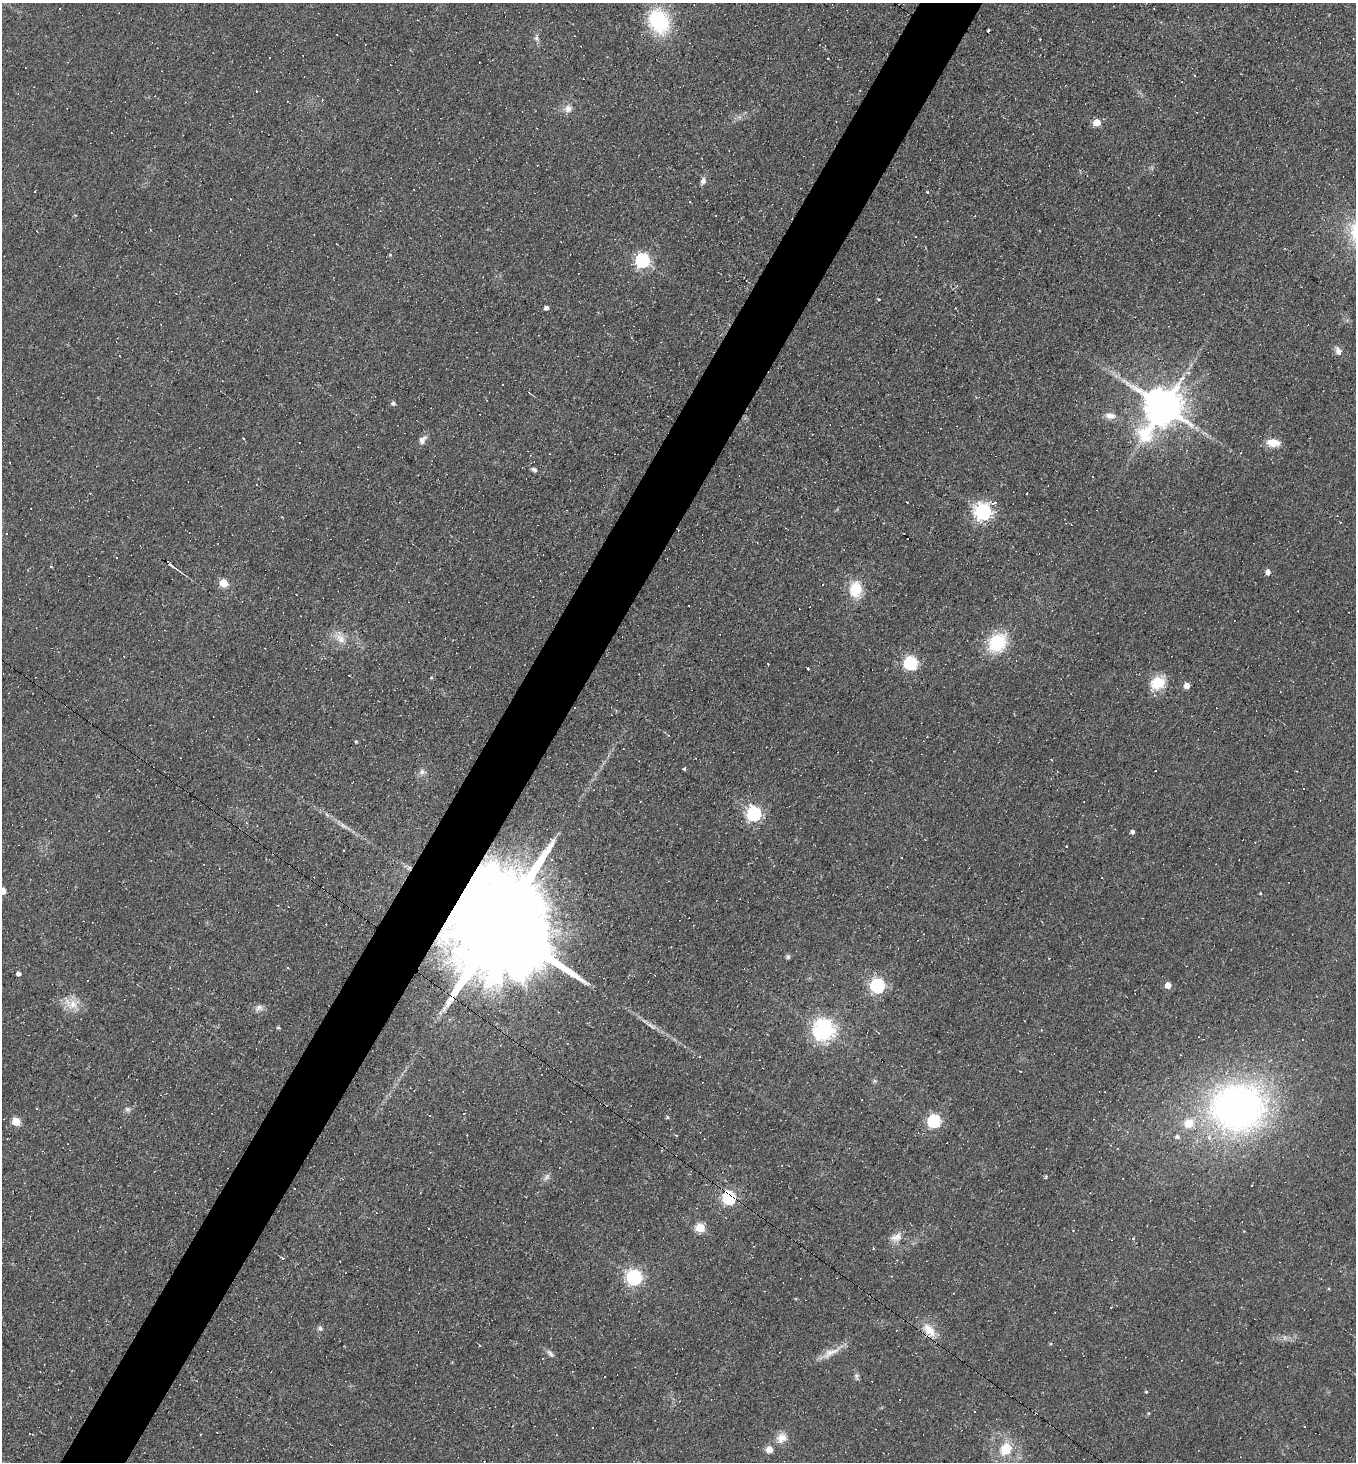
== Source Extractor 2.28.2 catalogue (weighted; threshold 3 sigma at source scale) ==
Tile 7 of 4 x 4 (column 3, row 2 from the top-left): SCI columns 2855-4208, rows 2919-4378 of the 5847 x 5837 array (HDU 1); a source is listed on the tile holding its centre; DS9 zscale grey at full resolution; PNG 1358 x 1464 px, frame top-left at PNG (2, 3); no overlay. Shown black and unused: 5% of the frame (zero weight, under 2 of 3 exposures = <1% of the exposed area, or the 3 px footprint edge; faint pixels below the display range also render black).
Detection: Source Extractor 2.28.2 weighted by HDU 2 'WHT'; one run over the whole footprint, this tile lists its part. Background 0.0353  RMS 0.0078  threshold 0.0353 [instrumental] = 3 sigma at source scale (4.5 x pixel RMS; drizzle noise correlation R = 1.50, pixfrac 1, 0.05/0.05 arcsec/px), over >= 5 px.
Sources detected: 204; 95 cosmic-ray / hot-pixel residue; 1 long thin detection or spike segment (spike, bleed or trail) — not listed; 1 inside a brighter listed object's ellipse — not listed separately; the other 107 listed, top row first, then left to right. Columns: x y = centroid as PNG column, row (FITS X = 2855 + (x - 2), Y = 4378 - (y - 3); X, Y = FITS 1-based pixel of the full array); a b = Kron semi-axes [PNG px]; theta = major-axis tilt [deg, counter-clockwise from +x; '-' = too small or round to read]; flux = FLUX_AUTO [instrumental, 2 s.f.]
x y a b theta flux
59 9 3 3 - 1.6
659 21 27 21 -66 60
989 30 3 2 - 2.7
536 39 9 5 -53 2.5
828 59 3 2 - 0.96
1194 75 3 2 - 0.59
568 109 12 11 - 5.7
1097 122 5 5 - 21
537 128 3 2 - 0.52
701 158 2 2 - 0.61
703 181 9 7 85 3.1
231 199 3 2 - 0.43
690 202 3 2 - 0.86
37 231 2 2 - 0.59
390 255 5 4 - 0.91
642 260 6 6 - 180
879 300 3 3 - 10
546 308 4 4 - 3.3
1338 351 13 8 -66 4.7
1116 376 6 6 - 2.3
98 398 4 3 - 0.53
393 403 5 4 - 2.4
1163 407 14 11 55 2800
1110 416 15 9 -6 6.2
243 438 3 2 - 0.9
422 440 13 8 55 4.5
299 443 3 3 - 1.8
1273 443 16 10 -1 10
534 470 8 5 -27 2.2
1093 476 3 3 - 1.9
983 511 7 6 - 350
168 563 12 3 -40 13
1268 572 5 4 - 4.5
223 583 5 5 - 24
856 589 20 15 -90 21
340 638 21 11 -40 11
998 642 22 17 51 40
911 663 6 6 - 150
808 669 3 3 - 5.4
349 675 3 2 - 1.4
431 677 4 4 - 0.85
1157 683 18 13 43 21
1187 685 5 4 - 7.9
356 741 4 3 - 0.87
684 769 3 3 - 1.9
1155 771 3 3 - 2.6
422 772 9 8 - 3.3
1304 789 3 3 - 1.8
754 814 6 6 - 180
246 823 4 4 - 0.92
343 826 14 6 -34 3.8
1132 832 5 4 - 2.2
1066 846 3 3 - 1.8
901 857 2 2 - 0.64
543 878 6 5 - 3
3 891 5 5 - 8.1
1260 893 3 3 - 0.72
499 926 45 21 -36 46000
788 957 6 5 - 1.7
288 968 3 3 - 3.7
18 973 4 4 - 3.7
1168 985 5 4 - 12
877 986 6 6 - 190
73 1004 16 13 51 11
259 1008 12 8 24 3.8
651 1026 23 6 -36 6
278 1028 4 3 - 1.2
824 1030 7 7 - 570
874 1081 6 5 - 1.4
1237 1107 51 44 1 380
37 1108 3 2 - 0.97
128 1109 8 7 - 2.5
464 1113 3 2 - 0.82
429 1115 3 2 - 1.3
667 1117 4 4 - 1.1
16 1121 5 5 - 28
934 1121 6 6 - 130
1189 1123 12 10 20 14
677 1136 3 3 - 4.4
1177 1137 6 5 - 2.3
661 1150 3 3 - 0.87
546 1177 12 7 52 3.4
1046 1177 5 3 - 1.5
1251 1186 3 2 - 0.78
729 1197 6 5 - 170
700 1228 5 5 - 45
896 1237 17 10 23 7.6
1132 1238 3 3 - 3.9
873 1248 3 3 - 0.74
283 1258 3 3 - 10
634 1277 6 6 - 230
796 1299 4 3 - 0.69
1111 1307 3 3 - 1.8
320 1328 8 6 -45 1.9
929 1330 22 12 -48 13
1284 1338 8 4 -82 1.7
480 1345 3 2 - 0.8
550 1353 12 6 -45 2.7
831 1353 32 9 28 11
856 1377 12 6 -78 2.3
1146 1392 4 3 - 0.97
1148 1413 5 4 - 0.98
1305 1427 3 2 - 0.65
592 1428 3 2 - 0.8
782 1438 15 13 11 8.8
769 1449 7 7 - 6.8
1006 1449 18 15 58 20
Overlapping masked pixels (flux is a lower limit): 4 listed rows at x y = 168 563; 499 926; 729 1197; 929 1330
Isophote crosses this tile's border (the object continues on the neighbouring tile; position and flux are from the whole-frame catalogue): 1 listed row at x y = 3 891
Unlisted compact peaks at least as high as the median listed source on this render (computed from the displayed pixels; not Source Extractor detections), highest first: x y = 927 192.